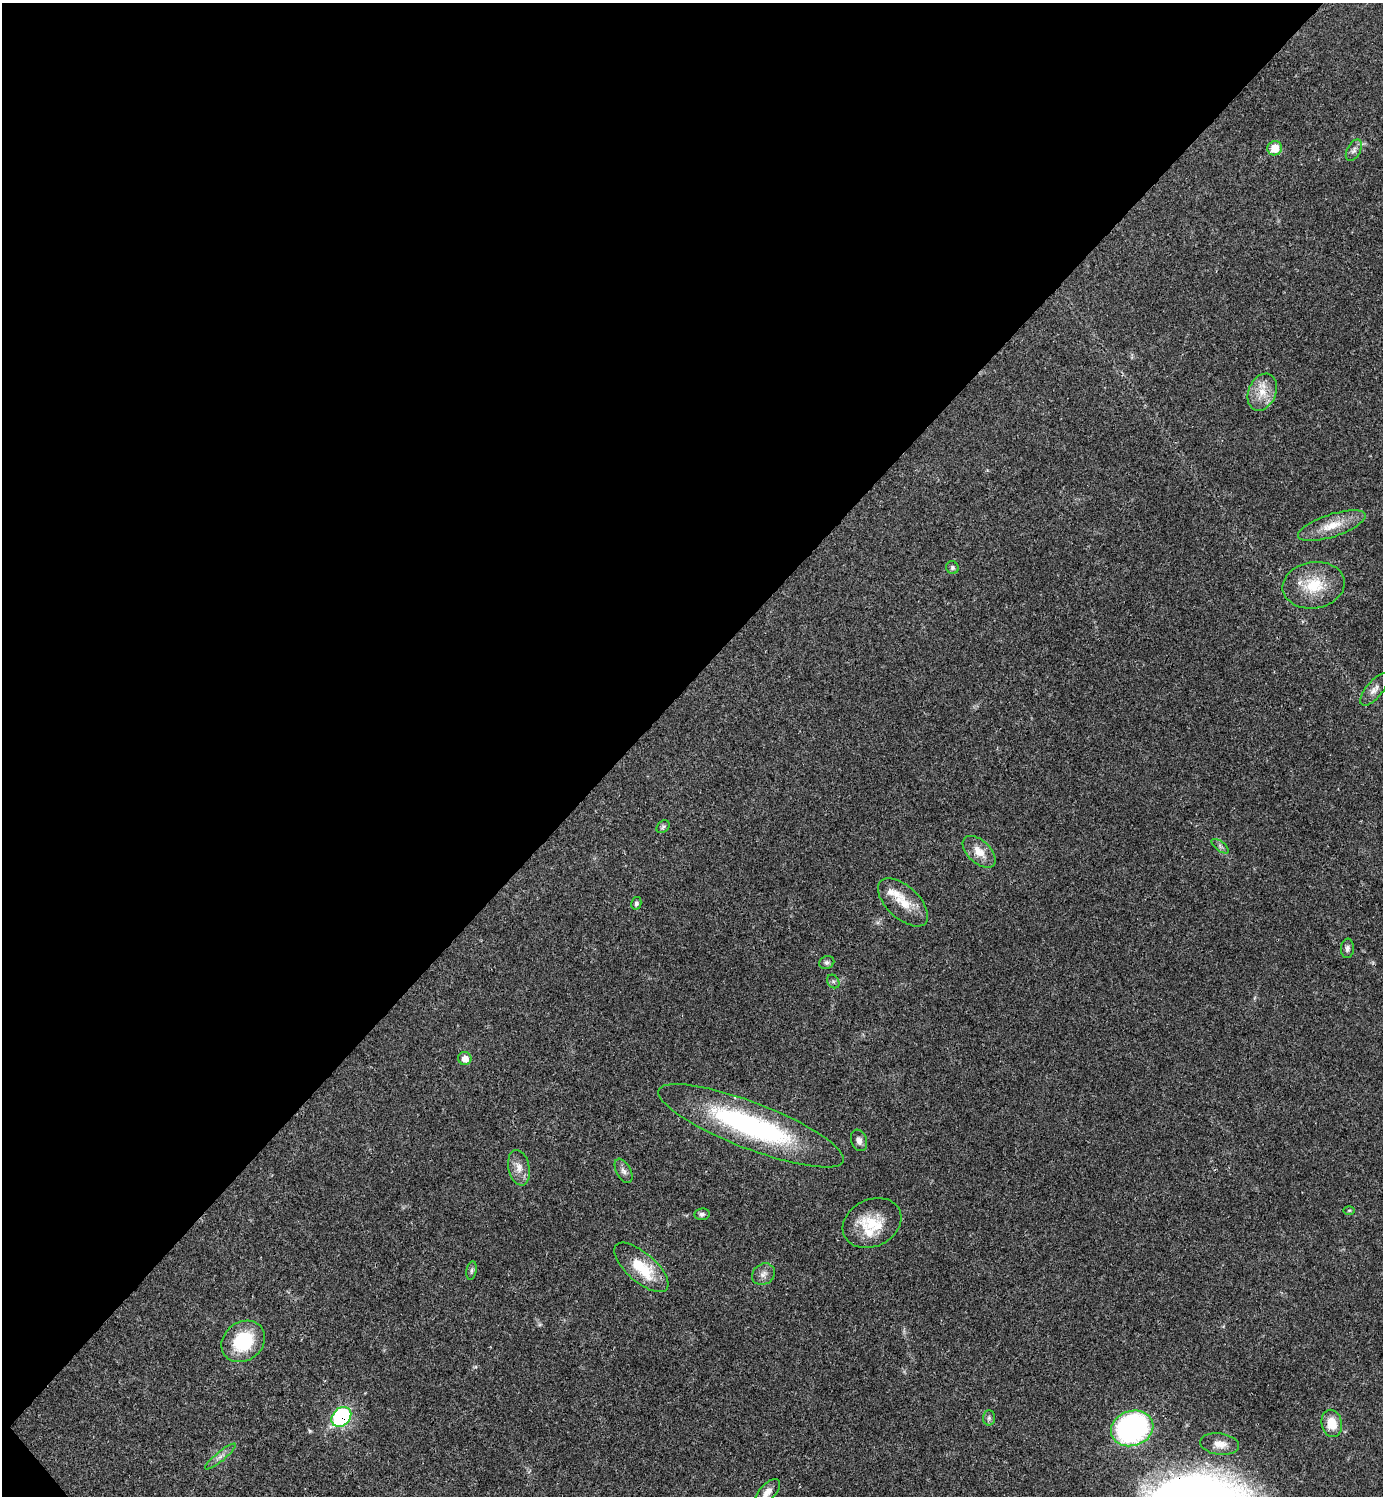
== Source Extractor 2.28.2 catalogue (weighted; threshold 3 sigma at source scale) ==
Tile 5 of 4 x 4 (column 1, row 2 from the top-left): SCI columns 300-1680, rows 2992-4485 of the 5981 x 5982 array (HDU 1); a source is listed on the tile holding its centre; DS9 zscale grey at full resolution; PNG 1385 x 1498 px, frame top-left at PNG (2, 3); each listed source drawn as its Kron ellipse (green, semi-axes under 4 px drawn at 4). Shown black and unused: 46% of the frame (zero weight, under 3 of 4 exposures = <1% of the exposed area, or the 3 px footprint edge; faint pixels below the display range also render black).
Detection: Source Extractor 2.28.2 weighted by HDU 2 'WHT'; one run over the whole footprint, this tile lists its part. Background 0.0198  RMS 0.0022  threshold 0.01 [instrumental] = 3 sigma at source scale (4.5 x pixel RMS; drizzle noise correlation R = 1.50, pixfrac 1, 0.05/0.05 arcsec/px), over >= 5 px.
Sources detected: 37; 3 inside a brighter listed object's ellipse — not listed separately; the other 34 listed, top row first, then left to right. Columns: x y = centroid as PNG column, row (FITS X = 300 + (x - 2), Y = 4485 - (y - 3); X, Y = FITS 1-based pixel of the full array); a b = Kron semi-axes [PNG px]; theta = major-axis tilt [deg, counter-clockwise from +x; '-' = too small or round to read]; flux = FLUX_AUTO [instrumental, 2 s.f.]
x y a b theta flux
1275 148 7 7 - 4
1354 150 11 6 61 0.99
1262 392 19 13 67 3.9
1332 526 35 11 18 5
952 568 6 6 - 0.41
1314 585 31 23 9 8.3
1374 690 20 8 51 1.5
663 827 7 5 43 0.41
1220 846 10 4 -38 0.59
979 852 20 11 -43 3.2
903 902 31 16 -43 5.1
636 903 6 5 - 0.54
1347 948 10 6 85 0.78
827 962 8 6 24 0.56
833 981 7 5 -53 0.48
465 1059 6 6 - 1.8
751 1126 99 23 -21 45
859 1140 11 8 -70 1.1
519 1168 18 10 -78 2.2
624 1171 13 7 -61 1
1349 1210 5 3 - 0.22
702 1214 8 6 7 0.54
872 1223 30 23 26 7.9
641 1267 34 14 -41 9
472 1271 9 5 80 0.48
763 1274 12 10 35 1.3
243 1341 23 19 37 12
341 1417 11 8 47 28
989 1418 7 6 - 0.59
1332 1423 13 10 -78 3.9
1132 1428 21 17 18 55
1220 1444 19 10 -8 2.3
220 1457 19 4 39 1.2
767 1492 16 8 48 1.8
Overlapping masked pixels (flux is a lower limit): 1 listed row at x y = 341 1417
Isophote crosses this tile's border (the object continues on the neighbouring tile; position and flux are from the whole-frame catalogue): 1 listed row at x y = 767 1492